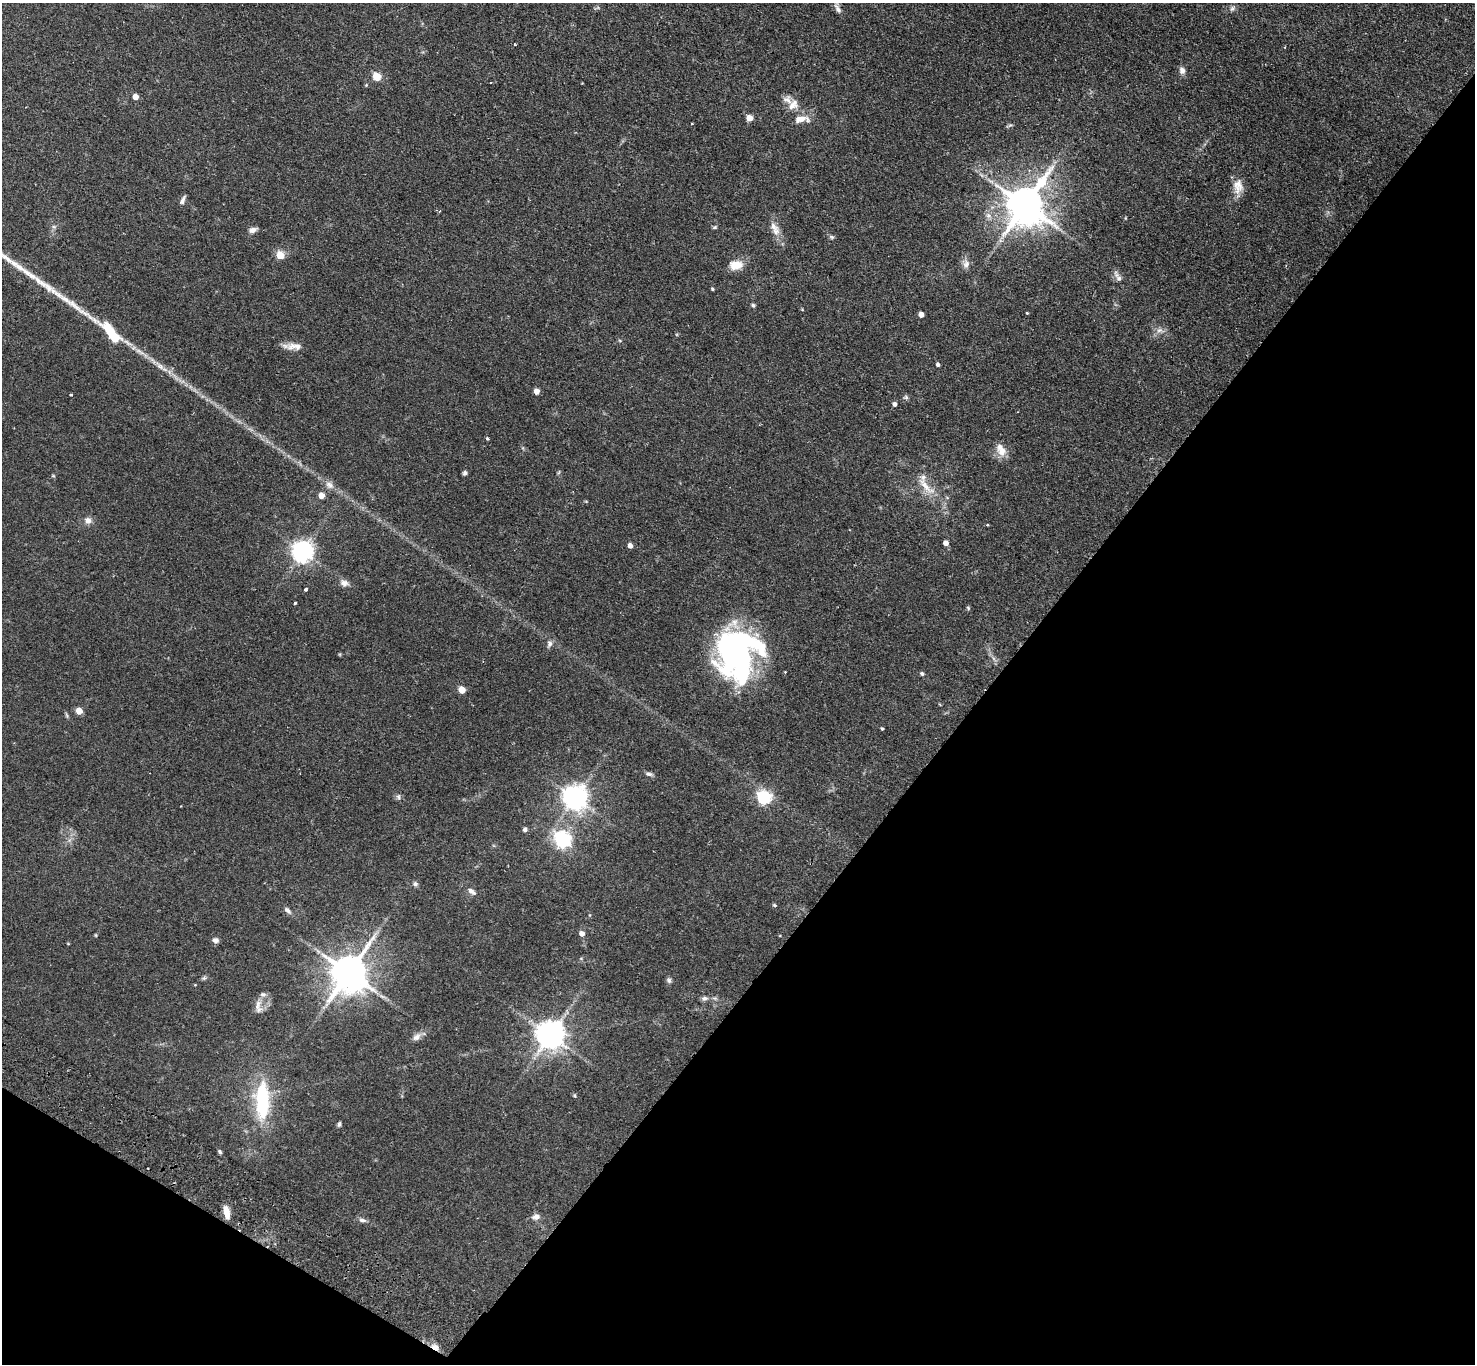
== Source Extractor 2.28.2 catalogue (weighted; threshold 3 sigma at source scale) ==
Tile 15 of 4 x 4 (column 3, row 4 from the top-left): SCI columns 2980-4452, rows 342-1703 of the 5961 x 5993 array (HDU 1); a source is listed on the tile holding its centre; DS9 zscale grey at full resolution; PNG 1477 x 1366 px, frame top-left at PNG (2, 3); no overlay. Shown black and unused: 36% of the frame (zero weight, under 2 of 3 exposures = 3% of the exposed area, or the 3 px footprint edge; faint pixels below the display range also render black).
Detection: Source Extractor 2.28.2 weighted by HDU 2 'WHT'; one run over the whole footprint, this tile lists its part. Background 0.0743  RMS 0.0057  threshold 0.0258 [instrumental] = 3 sigma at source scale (4.5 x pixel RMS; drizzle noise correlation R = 1.50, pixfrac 1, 0.05/0.05 arcsec/px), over >= 5 px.
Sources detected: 100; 6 inside a brighter object's white glare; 1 long thin detection or spike segment (spike, bleed or trail) — not listed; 3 inside a brighter listed object's ellipse — not listed separately; the other 90 listed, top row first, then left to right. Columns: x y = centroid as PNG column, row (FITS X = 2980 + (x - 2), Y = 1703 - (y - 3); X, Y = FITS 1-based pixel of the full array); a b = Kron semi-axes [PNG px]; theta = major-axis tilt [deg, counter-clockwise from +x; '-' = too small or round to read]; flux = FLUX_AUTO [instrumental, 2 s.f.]
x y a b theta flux
837 8 18 7 -65 3
1232 8 9 6 46 1.5
515 45 4 2 - 0.4
1182 70 9 7 -78 2.6
377 76 5 5 - 20
366 85 5 4 - 0.54
135 97 5 4 - 6
793 105 16 11 48 5.4
749 118 5 5 - 7.1
800 119 18 9 15 5.6
1010 125 7 4 18 0.88
1238 186 20 13 -90 6.6
183 200 12 5 66 1.8
1025 205 11 10 - 1800
54 227 7 4 0 0.94
715 227 6 5 - 0.8
773 227 14 9 -37 3.7
253 230 11 6 20 2.2
832 237 7 5 -17 0.99
280 255 5 5 - 12
966 264 11 9 86 3
736 265 17 11 9 7.2
1119 278 11 8 -64 2.5
712 289 4 4 - 0.73
753 305 5 4 - 1
1027 313 3 3 - 0.63
921 314 4 4 - 3.7
1160 330 11 6 -15 2.5
620 341 6 3 -19 0.59
294 346 22 9 -1 5
140 352 17 5 -29 3.7
938 365 4 4 - 1.3
160 366 15 7 -43 3.7
536 391 5 4 - 4.9
71 395 3 3 - 0.84
906 397 6 5 - 1
895 404 5 4 - 1.8
487 438 4 3 - 0.74
1001 450 18 10 -65 6.3
559 472 6 4 71 0.65
465 473 5 5 - 1.2
53 476 6 4 -1 0.55
329 485 13 9 -35 3.6
925 485 39 10 -47 12
321 496 5 5 - 5.6
88 521 9 8 - 2.9
987 525 3 3 - 0.45
946 543 4 4 - 3.7
630 546 5 4 - 3.2
303 552 7 7 - 370
344 583 12 8 -22 2.8
306 589 3 3 - 1.6
295 603 4 3 - 1.8
968 608 6 4 -47 0.7
549 644 9 7 73 1.9
724 647 66 21 -90 54
922 674 6 5 - 0.99
462 690 5 5 - 11
79 711 5 5 - 8.7
882 729 4 3 - 0.66
648 774 10 5 -14 1.5
398 797 8 6 -87 1.3
575 798 8 7 - 540
764 798 6 6 - 99
525 829 5 5 - 1.5
563 840 7 6 - 190
415 884 7 6 - 1.3
471 891 11 6 -37 2.6
774 905 5 4 - 0.79
287 910 11 6 -44 1.9
590 915 5 3 - 0.48
582 934 7 6 - 2.4
96 935 5 3 - 0.5
215 940 8 6 -4 1.8
581 958 5 3 - 0.56
349 973 11 10 - 1700
204 978 7 5 21 1
669 980 8 6 -74 1.3
704 998 9 6 11 1.8
258 1005 18 7 75 3.6
550 1035 8 8 - 820
416 1037 12 9 36 3
575 1095 7 3 -81 0.6
262 1102 40 17 88 39
339 1124 7 4 75 0.96
220 1152 6 4 -58 0.95
226 1212 14 6 -79 5.1
536 1217 9 7 11 3.1
362 1220 10 6 -16 1.9
435 1347 12 7 -33 3.2
Overlapping masked pixels (flux is a lower limit): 1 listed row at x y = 435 1347
Isophote crosses this tile's border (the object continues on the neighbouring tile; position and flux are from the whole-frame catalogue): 1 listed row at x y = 837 8